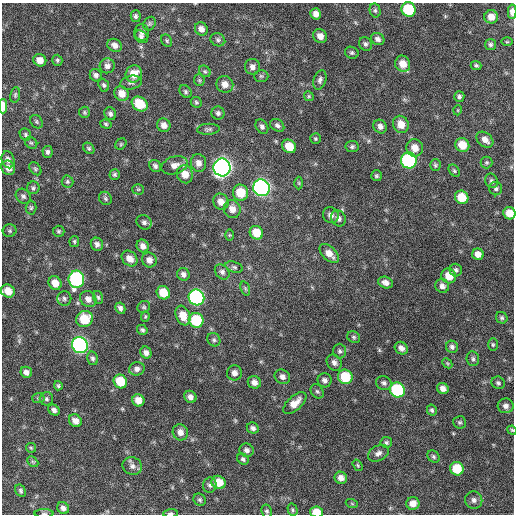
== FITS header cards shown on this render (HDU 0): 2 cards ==
NAXIS1  =                  512 / Axis length
NAXIS2  =                  512 / Axis length

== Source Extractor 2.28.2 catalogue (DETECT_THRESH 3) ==
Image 512 x 512 px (HDU 0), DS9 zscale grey, 1 PNG px = 1 image px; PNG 516 x 516 px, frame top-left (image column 1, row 512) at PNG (2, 3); each listed source drawn as its Kron ellipse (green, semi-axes under 4 px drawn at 4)
Background 597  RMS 18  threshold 53.9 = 3 sigma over >= 5 px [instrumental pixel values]
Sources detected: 195; all 195 listed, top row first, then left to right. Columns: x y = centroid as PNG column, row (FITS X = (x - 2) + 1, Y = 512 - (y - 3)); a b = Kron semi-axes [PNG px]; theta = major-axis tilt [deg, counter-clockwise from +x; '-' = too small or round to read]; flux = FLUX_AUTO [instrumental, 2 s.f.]
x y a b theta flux
408 9 7 7 - 56000
375 10 7 5 -76 2600
512 12 7 4 -88 8100
316 14 6 5 - 6700
136 16 6 5 - 2500
491 17 7 6 - 11000
149 24 7 6 - 2300
201 29 7 6 - 6300
142 32 8 7 - 4600
320 36 7 6 - 9200
141 37 7 5 -41 3000
378 39 7 6 - 4300
218 40 8 6 -27 2800
167 41 6 5 - 1800
507 42 5 3 - 1200
365 44 7 6 - 3000
490 44 5 5 - 2600
115 45 8 6 -29 6100
352 53 7 5 -24 2400
40 60 6 6 - 9500
57 60 5 5 - 2000
403 64 8 7 - 14000
476 65 5 4 - 2300
107 66 7 7 - 5300
252 67 8 7 - 5500
205 71 6 5 - 2200
134 74 9 8 - 17000
96 75 6 6 - 3800
261 76 7 5 -1 2100
199 80 6 5 - 2000
320 80 10 6 72 3900
131 83 11 6 12 4000
225 84 8 8 - 8600
104 85 7 5 -69 2300
186 92 7 5 -50 2300
122 94 8 7 - 13000
15 95 8 5 81 2100
309 96 5 4 - 1700
459 96 5 5 - 2600
196 102 6 5 - 2000
140 104 8 6 -38 31000
3 106 7 4 89 15000
458 110 5 3 - 940
84 112 6 5 - 2000
218 113 6 6 - 3200
110 114 6 6 - 3200
36 122 7 5 -55 2200
106 124 6 4 -17 1900
401 124 9 7 -65 13000
164 125 7 6 - 6700
277 125 8 5 -34 3500
262 126 8 5 -56 3600
380 126 7 6 - 5100
208 129 11 5 3 3100
25 134 6 5 - 2100
315 139 5 5 - 1700
485 140 9 6 -41 7200
31 143 6 5 - 1900
121 144 6 5 - 1700
462 145 7 6 - 19000
289 146 7 6 - 19000
352 147 6 5 - 2500
89 148 6 5 - 2100
415 148 9 8 - 12000
47 152 6 5 - 3100
8 160 8 6 -75 5900
409 160 8 7 - 190000
487 162 6 6 - 2000
198 163 9 7 -81 7500
174 165 13 8 17 9500
435 165 6 5 - 2200
155 166 6 5 - 3400
222 167 9 8 - 700000
8 168 7 6 - 8100
35 169 7 5 -50 2200
454 171 7 5 -51 2000
115 174 5 5 - 2400
185 174 9 8 - 14000
376 176 5 5 - 2000
67 181 6 6 - 2400
491 181 7 6 - 3000
299 183 6 4 -89 1500
33 188 6 6 - 2700
261 188 8 8 - 400000
138 189 5 5 - 1700
496 189 7 6 - 3100
241 193 8 7 - 28000
23 196 8 6 -44 3600
462 197 7 6 - 26000
105 198 7 6 - 2500
221 202 8 7 - 9500
31 208 7 5 89 2100
232 209 9 8 - 10000
509 213 6 6 - 16000
331 215 8 7 - 6000
338 218 8 7 - 5600
144 222 8 7 - 3900
10 231 7 6 - 2100
59 231 5 5 - 2100
256 233 7 6 - 22000
229 235 6 4 90 1100
74 241 5 4 - 1800
97 244 6 6 - 4000
143 246 6 6 - 6400
329 253 11 7 -44 11000
478 254 6 5 - 8000
130 259 9 7 -45 9200
149 260 8 7 - 7500
234 267 9 5 -15 3000
456 270 6 6 - 2900
222 272 8 6 -46 3900
183 274 6 6 - 4700
449 276 7 7 - 17000
76 279 8 8 - 190000
55 283 7 6 - 12000
385 283 7 5 -23 5700
442 286 7 6 - 5000
245 289 7 4 -71 2000
8 291 7 6 - 14000
163 293 7 6 - 25000
98 297 7 5 -73 2200
196 297 8 7 - 260000
64 298 7 7 - 3500
88 299 9 7 -46 7500
144 307 6 5 - 2100
120 308 6 5 - 3900
145 316 5 4 - 1500
183 316 10 7 -69 16000
502 318 6 5 - 2400
85 319 8 8 - 34000
196 320 7 7 - 59000
142 330 5 4 - 2400
354 337 7 5 -35 2300
214 340 7 6 - 2600
80 345 8 7 - 350000
493 345 6 5 - 1900
452 347 6 6 - 3300
401 348 7 6 - 6000
340 351 7 6 - 3000
146 353 6 5 - 5200
93 358 7 5 -76 3100
473 359 7 6 - 3000
334 363 8 7 - 5300
447 363 6 4 -45 1800
137 369 8 6 9 4900
26 372 6 5 - 4800
234 373 8 7 - 6200
282 377 8 7 - 5200
345 377 7 7 - 42000
325 380 7 7 - 4300
120 381 7 6 - 33000
254 382 7 6 - 6200
384 383 8 7 - 4000
498 383 7 6 - 2700
58 386 4 4 - 1900
443 389 6 5 - 6700
397 390 8 7 - 120000
317 391 7 6 - 2600
190 397 6 5 - 5200
38 398 6 5 - 2000
46 399 7 6 - 2900
138 400 6 6 - 11000
295 403 14 7 42 12000
506 406 8 7 - 5400
54 410 6 5 - 4000
432 410 5 4 - 2400
75 421 7 6 - 7200
460 422 6 6 - 2400
253 428 6 5 - 3900
512 430 5 4 - 1400
180 432 8 7 - 7800
386 442 6 5 - 2200
31 448 5 4 - 1500
247 450 7 6 - 4100
378 453 11 7 28 5400
433 457 7 5 -46 2500
243 459 6 5 - 2800
33 462 6 4 -43 1800
358 465 6 4 -57 1600
132 466 10 8 -23 5900
457 469 7 6 - 32000
341 478 6 6 - 7200
218 482 7 6 - 21000
210 485 8 6 80 3500
21 491 7 5 -59 2400
200 500 6 5 - 2400
474 500 9 8 - 5200
413 503 6 6 - 9600
352 504 6 4 -20 1400
63 508 6 5 - 5300
293 510 6 5 - 1900
267 511 6 5 - 2300
316 512 6 5 - 18000
44 513 9 3 0 1900
171 513 7 4 4 2500
At the frame edge (FLAGS 8, measured only in part): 8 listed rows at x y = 512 12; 3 106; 509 213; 8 291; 512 430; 316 512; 44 513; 171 513